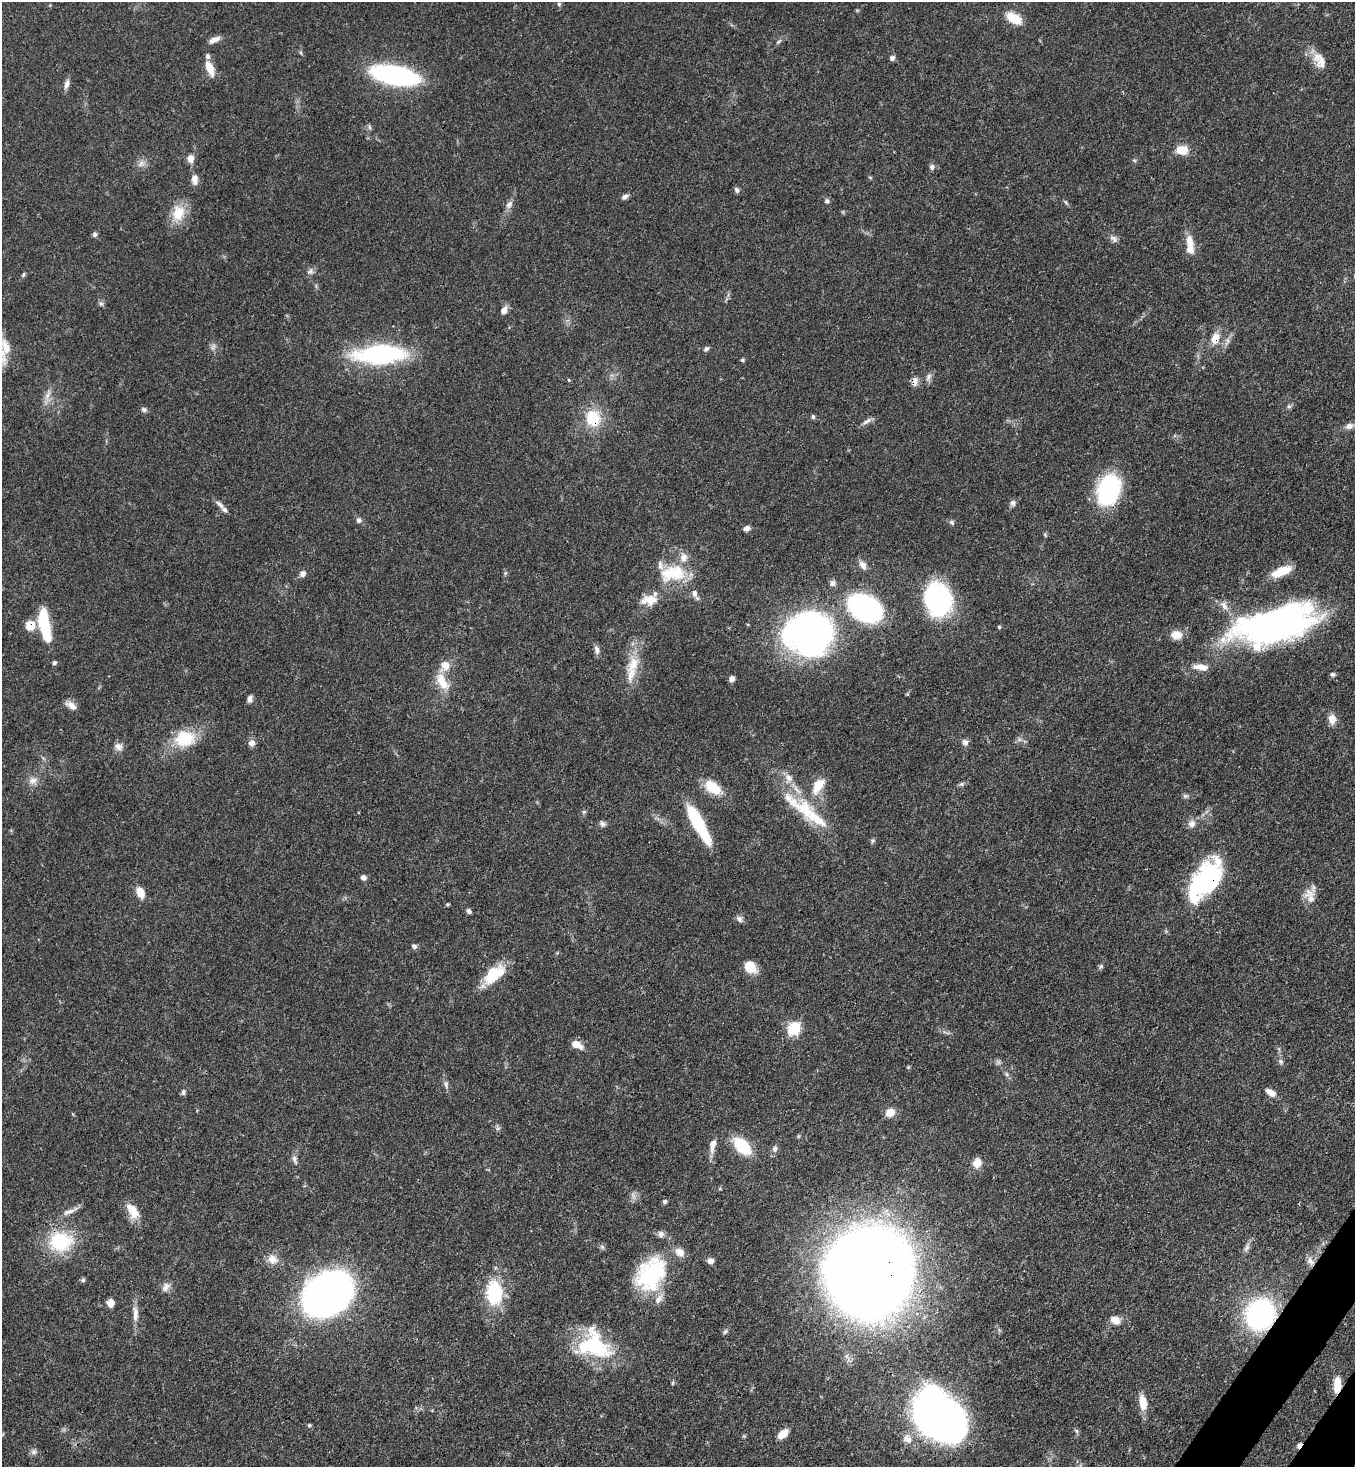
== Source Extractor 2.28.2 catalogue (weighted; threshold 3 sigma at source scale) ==
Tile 6 of 4 x 4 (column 2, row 2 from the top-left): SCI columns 1717-3069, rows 2991-4455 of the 6001 x 5979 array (HDU 1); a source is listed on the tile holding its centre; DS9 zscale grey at full resolution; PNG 1357 x 1469 px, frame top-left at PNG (2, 2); no overlay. Shown black and unused: <1% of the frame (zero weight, under 3 of 4 exposures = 7% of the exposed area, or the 3 px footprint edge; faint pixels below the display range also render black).
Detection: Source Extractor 2.28.2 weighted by HDU 2 'WHT'; one run over the whole footprint, this tile lists its part. Background 0.0679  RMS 0.0035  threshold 0.0158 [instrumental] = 3 sigma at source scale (4.5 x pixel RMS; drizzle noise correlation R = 1.50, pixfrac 1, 0.05/0.05 arcsec/px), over >= 5 px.
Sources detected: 163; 1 too faint to see at this stretch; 1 inside a brighter object's white glare — not listed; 12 inside a brighter listed object's ellipse — not listed separately; the other 149 listed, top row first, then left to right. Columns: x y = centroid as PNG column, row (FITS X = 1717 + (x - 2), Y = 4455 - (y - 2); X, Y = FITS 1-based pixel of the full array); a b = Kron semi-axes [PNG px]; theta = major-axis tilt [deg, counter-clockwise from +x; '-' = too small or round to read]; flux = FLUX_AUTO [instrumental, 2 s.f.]
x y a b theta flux
559 4 5 5 - 0.51
1014 18 16 9 -32 8.1
214 40 15 6 26 2.1
778 42 10 4 45 0.79
892 58 6 6 - 1.1
1321 62 19 12 80 3.8
210 68 18 8 -67 4.9
395 75 33 12 -11 94
67 84 13 6 77 1.7
369 127 7 4 -88 0.65
1182 150 12 9 5 5.6
190 159 10 8 84 2.4
1134 160 6 4 -19 0.46
141 164 11 9 54 1.9
932 167 8 7 - 1
195 179 13 8 88 2.6
737 190 7 5 -66 0.97
625 197 9 6 31 1.2
827 201 7 6 - 0.78
509 204 12 7 54 1.7
178 213 23 17 75 7.7
95 235 6 6 - 0.85
1114 239 12 7 -45 1.4
1190 242 19 9 -74 4.5
310 271 10 8 45 1.3
23 274 7 4 70 0.51
101 303 8 5 -52 0.78
504 310 9 6 60 2.5
1215 339 14 10 76 4.3
5 349 34 13 81 6.5
706 349 8 5 49 0.82
380 355 36 14 3 72
742 360 5 4 - 0.53
928 377 12 7 66 1.5
568 380 5 3 - 0.33
915 381 13 7 89 1.8
48 395 17 6 65 2.4
1289 406 6 4 0 0.65
144 409 8 6 -19 0.91
813 417 6 4 -87 0.62
593 418 18 15 -73 12
867 421 15 5 34 1.5
1349 426 11 8 26 2
1108 490 30 21 72 37
1013 503 8 7 - 1.1
220 505 17 6 -45 1.6
359 520 7 7 - 1.1
952 522 7 6 - 0.76
747 528 7 6 - 1.4
1045 534 6 4 -57 0.43
863 565 12 8 -56 2
1282 571 23 9 22 7.9
505 573 6 4 89 0.52
673 573 37 21 10 15
302 574 8 6 49 1.6
833 583 8 7 - 1.1
695 593 11 7 -79 1.6
938 599 29 24 -75 60
649 600 23 12 8 5.7
1224 605 13 8 -58 2.4
865 608 23 15 -30 94
1276 624 79 32 14 150
44 625 27 9 -78 24
30 626 11 10 - 4.7
999 627 5 4 - 0.4
808 634 46 40 -4 120
1176 635 13 10 -5 3.9
597 650 12 6 -76 1.5
54 663 4 4 - 0.88
633 664 26 15 68 8.3
445 665 9 8 - 4.5
1201 667 20 8 -8 3.7
1332 674 7 6 - 0.75
732 679 6 5 - 1.5
442 682 27 11 -58 6.2
250 699 8 5 73 1.4
72 706 14 7 -35 2.5
1332 719 12 9 -86 2.9
185 738 26 20 6 13
1019 740 7 5 1 0.88
965 742 9 8 - 1.3
252 743 8 7 - 1.8
118 747 12 9 -16 1.9
789 778 13 9 -45 2.8
33 780 13 10 11 2.6
962 784 7 5 21 0.76
818 785 22 11 58 7
713 787 22 13 -36 8.4
1185 796 8 6 -1 0.77
804 808 33 21 -25 14
584 812 6 5 - 0.58
602 824 9 7 -41 1
698 824 42 10 -61 24
1192 824 11 9 45 2.1
872 841 6 4 72 0.55
363 878 6 6 - 1.2
1205 880 49 24 54 46
140 892 12 7 -63 4.6
1310 896 23 13 -68 4.4
469 911 6 4 -56 0.93
739 919 10 7 -45 1.2
414 946 6 6 - 0.98
1100 966 6 6 - 0.65
750 967 13 10 -42 6.7
493 975 31 14 42 11
794 1029 7 6 - 41
576 1044 10 6 -28 4.8
1281 1061 8 6 -53 0.96
1006 1074 6 5 - 0.69
446 1085 11 6 -79 1.2
183 1092 8 5 83 0.84
1270 1092 11 6 -34 2.9
890 1113 8 7 - 4.8
498 1128 6 6 - 0.75
713 1145 21 7 80 2.9
742 1146 19 11 -44 15
775 1148 9 6 88 1.3
295 1159 13 6 -75 1.4
977 1163 12 10 79 3.4
664 1202 5 5 - 0.87
70 1211 25 6 22 2.3
134 1212 20 12 -71 5.2
60 1242 31 26 -2 20
1247 1248 11 6 59 1.3
272 1259 15 12 -35 3.3
711 1261 7 7 - 1.6
1310 1261 13 8 -55 2.2
870 1273 57 54 81 970
651 1274 43 31 56 33
83 1280 6 5 - 0.65
166 1287 13 9 57 2
494 1292 31 20 -88 19
327 1294 31 23 35 300
110 1303 7 7 - 2.8
135 1314 23 7 -89 3.2
1260 1314 20 18 56 84
1115 1320 13 9 -24 2.9
725 1331 8 5 48 0.74
594 1345 41 31 -29 28
672 1383 6 4 88 0.44
1337 1385 16 8 87 5.7
1143 1402 19 9 -83 5.1
942 1418 45 32 -31 190
309 1425 5 4 - 0.58
1077 1431 7 4 -89 0.61
783 1434 11 7 41 4.5
907 1439 15 12 -47 3.6
1299 1445 8 4 57 1.5
33 1452 8 7 - 1.2
Overlapping masked pixels (flux is a lower limit): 11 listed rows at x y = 1215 339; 915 381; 593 418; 1276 624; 30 626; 1205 880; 1310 1261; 870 1273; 1260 1314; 1337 1385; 1299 1445
Isophote crosses this tile's border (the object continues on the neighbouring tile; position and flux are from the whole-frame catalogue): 1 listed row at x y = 5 349